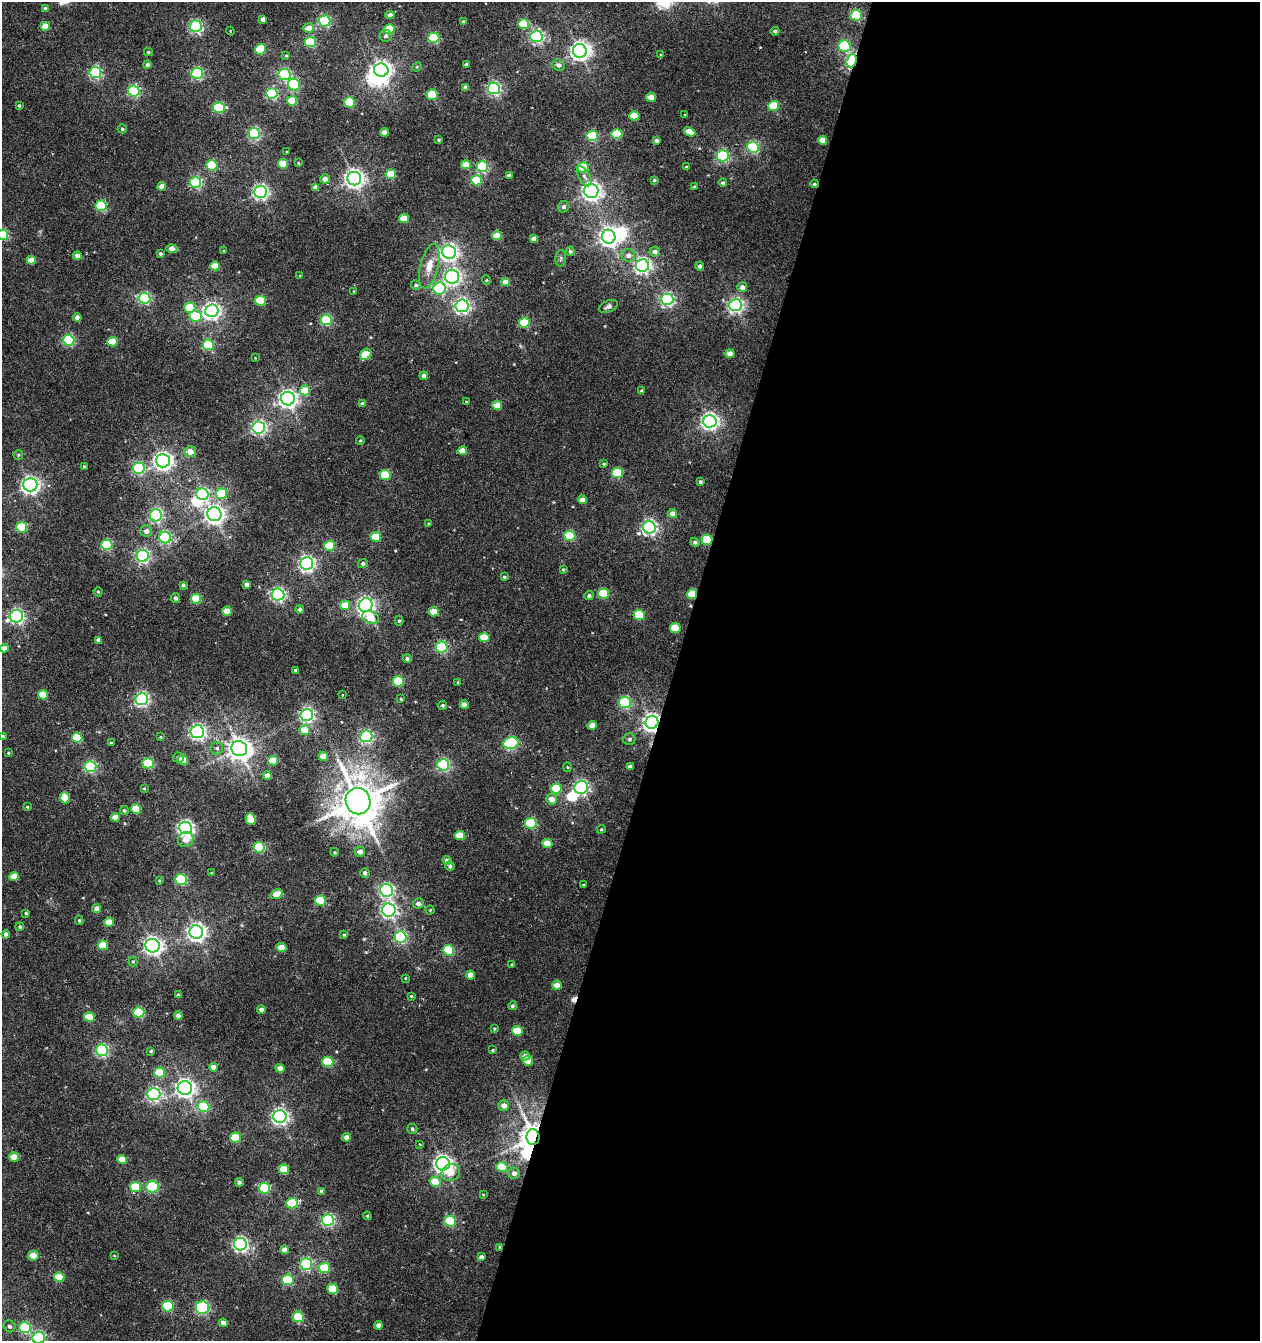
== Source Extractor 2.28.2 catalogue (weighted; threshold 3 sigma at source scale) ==
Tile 12 of 4 x 4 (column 4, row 3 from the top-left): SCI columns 4049-5306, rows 1341-2679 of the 5517 x 5361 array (HDU 1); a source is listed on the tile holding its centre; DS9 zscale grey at full resolution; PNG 1262 x 1343 px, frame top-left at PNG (2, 2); each listed source drawn as its Kron ellipse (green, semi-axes under 4 px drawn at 4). Shown black and unused: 47% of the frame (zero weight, under 5 of 10 exposures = <1% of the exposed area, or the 3 px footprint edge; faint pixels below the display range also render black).
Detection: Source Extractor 2.28.2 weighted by HDU 2 'WHT'; one run over the whole footprint, this tile lists its part. Background 0.00246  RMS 0.0021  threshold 0.00868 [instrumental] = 3 sigma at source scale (4.09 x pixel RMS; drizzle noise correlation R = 1.36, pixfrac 0.8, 0.0396/0.0396 arcsec/px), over >= 5 px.
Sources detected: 354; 6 inside a brighter object's white glare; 2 cosmic-ray / hot-pixel residue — neither listed nor drawn; the other 346 listed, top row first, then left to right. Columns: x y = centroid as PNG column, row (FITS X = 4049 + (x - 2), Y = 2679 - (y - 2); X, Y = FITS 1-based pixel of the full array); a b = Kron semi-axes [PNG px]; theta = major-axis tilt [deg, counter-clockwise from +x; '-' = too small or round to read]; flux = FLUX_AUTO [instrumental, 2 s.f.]
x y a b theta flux
45 8 4 4 - 0.23
390 15 4 4 - 1
856 15 6 5 - 16
263 19 4 3 - 0.78
325 21 6 5 - 25
463 21 4 3 - 0.3
523 24 5 5 - 8.2
45 26 4 4 - 3.5
196 26 6 5 - 33
309 28 5 5 - 2
389 29 5 5 - 7.2
230 31 4 4 - 0.16
775 31 4 4 - 0.46
386 36 6 6 - 0.59
536 36 6 6 - 39
434 38 5 5 - 16
311 42 5 5 - 15
844 46 6 5 - 19
260 49 5 5 - 8.2
580 51 7 6 - 98
148 52 4 4 - 0.3
661 55 4 3 - 0.17
286 56 3 3 - 0.18
852 61 7 5 71 38
147 64 4 4 - 0.53
466 64 4 3 - 0.42
559 65 6 5 - 0.9
417 67 5 4 - 0.22
381 70 7 6 - 92
95 72 5 5 - 27
197 73 5 5 - 26
285 75 6 5 - 25
294 85 6 5 - 16
466 87 4 4 - 0.83
494 88 6 5 - 42
134 91 5 5 - 27
272 93 6 5 - 22
432 95 6 5 - 7.7
651 97 5 4 - 2.2
292 101 5 4 - 4.8
350 102 5 5 - 10
19 105 4 3 - 0.24
774 106 5 5 - 9.9
219 108 6 5 - 14
685 114 3 2 - 0.15
634 116 5 4 - 5.6
122 129 4 4 - 0.26
385 132 4 4 - 1.9
690 132 6 4 -28 2.7
254 133 6 5 - 31
617 134 5 5 - 8.7
592 136 6 5 - 14
439 140 3 3 - 0.28
656 140 4 3 - 0.67
822 140 4 4 - 2.7
753 147 6 5 - 23
287 152 3 2 - 0.16
723 156 6 5 - 27
298 163 3 3 - 0.16
283 164 5 4 - 5.5
212 165 5 5 - 15
466 165 5 4 - 3.6
482 167 6 5 - 22
686 167 3 3 - 0.23
583 168 5 5 - 6
391 174 5 4 - 5.4
509 175 4 3 - 0.66
584 176 11 5 -60 0.72
325 179 4 4 - 1.3
354 179 7 7 - 100
476 180 5 5 - 9.9
654 180 3 3 - 0.38
195 182 6 5 - 28
723 183 4 4 - 0.37
814 184 4 4 - 0.34
162 186 4 4 - 1.8
315 187 4 4 - 0.83
694 187 3 3 - 0.25
591 191 7 7 - 92
261 192 6 6 - 57
101 206 5 5 - 16
564 207 6 5 - 0.51
404 219 5 4 - 4.3
3 235 5 5 - 15
497 236 5 4 - 3.3
609 237 7 6 - 110
534 239 4 4 - 1.7
172 249 5 4 - 1.7
224 251 4 3 - 0.22
570 251 5 4 - 0.51
449 252 7 7 - 73
655 252 5 5 - 1.1
160 254 3 3 - 0.35
628 255 7 6 - 1.1
77 256 4 4 - 1.3
561 258 8 5 84 0.38
31 260 4 4 - 2.2
642 265 6 6 - 60
215 266 5 4 - 3.4
429 266 22 9 76 3.2
700 266 4 4 - 0.59
300 276 4 3 - 0.16
452 277 7 7 - 52
486 280 4 4 - 0.21
505 282 4 4 - 2.1
416 285 5 4 - 0.41
742 287 5 5 - 1.1
439 289 6 6 - 20
354 291 3 3 - 0.16
145 298 6 5 - 26
667 299 6 5 - 42
260 301 5 5 - 9.8
735 305 6 6 - 58
462 306 6 6 - 55
608 306 10 6 24 0.72
190 308 5 5 - 6.7
212 311 7 6 - 83
195 316 6 5 - 8.9
77 317 4 4 - 0.86
326 320 5 5 - 19
524 322 5 5 - 10
69 340 5 5 - 21
112 342 5 5 - 5.4
208 345 5 5 - 14
366 354 6 5 - 5.5
730 354 4 4 - 1.7
255 358 3 3 - 0.12
424 376 4 4 - 0.93
305 390 5 5 - 3.9
642 391 3 3 - 0.37
288 399 7 6 - 90
466 401 4 3 - 0.19
362 404 4 4 - 0.69
497 405 5 4 - 3.3
710 421 6 6 - 77
259 427 6 6 - 46
360 441 4 3 - 0.17
462 451 4 4 - 2.4
190 452 6 5 - 2
18 455 5 4 - 0.25
163 461 7 6 - 95
604 464 3 3 - 0.25
84 467 4 3 - 0.26
139 468 6 5 - 19
617 473 5 5 - 11
385 475 5 5 - 9.3
700 482 3 3 - 0.42
30 485 7 7 - 83
202 494 6 6 - 28
221 494 5 5 - 9.1
582 500 4 4 - 1.6
214 514 7 7 - 100
672 514 5 4 - 1.4
156 515 6 6 - 34
428 524 4 3 - 0.26
22 527 5 5 - 11
649 527 6 6 - 56
146 531 6 6 - 0.98
570 536 5 5 - 11
165 537 6 6 - 25
376 537 5 5 - 5.9
707 540 5 5 - 10
695 542 5 4 - 0.58
107 545 5 5 - 16
329 546 5 5 - 7.3
143 556 6 6 - 38
307 564 6 6 - 60
363 564 5 4 - 0.55
563 569 4 4 - 0.2
504 577 4 3 - 0.32
247 584 4 4 - 0.82
183 585 4 3 - 0.42
98 592 5 4 - 0.26
603 593 5 5 - 11
278 594 6 6 - 40
692 594 5 5 - 6.8
589 595 5 4 - 0.45
175 598 5 4 - 0.52
196 599 5 5 - 7.7
345 605 5 5 - 3.4
366 605 7 6 - 78
299 609 4 4 - 0.48
227 611 5 4 - 3.5
434 612 5 4 - 3.7
639 615 5 5 - 9.2
16 616 7 6 - 45
371 618 8 6 -22 3.7
399 621 5 4 - 0.29
675 628 5 5 - 5.3
484 637 5 4 - 5.5
98 640 4 4 - 0.8
442 647 6 5 - 23
4 648 4 4 - 1.5
407 659 4 4 - 0.5
295 670 3 3 - 0.24
398 681 5 5 - 14
458 682 4 3 - 0.19
43 695 5 5 - 5.5
343 695 3 3 - 0.27
142 699 6 6 - 44
401 699 3 2 - 0.17
625 703 6 5 - 21
442 705 5 5 - 0.41
464 705 4 4 - 1.5
307 715 6 6 - 46
652 722 6 6 - 97
592 725 4 4 - 2
305 730 5 5 - 3
197 732 7 6 - 56
366 736 6 6 - 36
2 737 4 4 - 0.38
77 737 5 5 - 7.3
160 737 3 3 - 0.18
629 739 6 6 - 0.45
111 743 3 3 - 0.3
511 743 8 5 12 27
217 748 6 6 - 0.49
239 749 8 7 - 190
8 753 3 3 - 0.19
323 756 5 4 - 2.1
178 758 5 5 - 0.55
183 760 5 4 - 3
273 761 5 4 - 4.3
148 763 5 5 - 13
443 765 6 5 - 32
90 767 6 5 - 25
567 767 5 3 - 0.18
630 767 4 4 - 0.77
267 776 4 4 - 1.5
581 787 7 6 - 49
144 788 4 3 - 0.2
556 788 5 5 - 7
65 798 5 5 - 3.9
552 799 5 5 - 1.7
358 801 13 12 - 680
27 807 3 3 - 0.2
136 809 5 5 - 7.2
124 810 4 4 - 0.34
115 817 4 4 - 2.2
250 819 6 5 - 4.4
531 823 6 5 - 17
185 828 6 6 - 63
601 829 4 4 - 0.21
460 836 5 4 - 4.8
186 840 8 7 - 2
547 844 5 4 - 3.7
259 847 5 5 - 14
334 852 4 3 - 0.17
360 852 5 5 - 1.1
447 860 4 4 - 0.85
450 866 5 4 - 0.48
211 873 4 4 - 0.15
365 873 5 4 - 0.63
14 876 5 4 - 3
181 879 5 5 - 16
159 881 4 3 - 0.2
583 885 3 2 - 0.16
386 890 6 6 - 39
277 894 6 4 20 2.9
320 900 5 5 - 11
418 904 5 5 - 0.85
96 908 4 4 - 1.2
389 910 7 6 - 58
430 910 4 4 - 0.22
26 913 4 3 - 0.24
79 920 5 4 - 0.26
109 922 5 4 - 2.7
20 927 4 4 - 0.33
196 932 7 7 - 90
6 934 4 4 - 0.53
344 935 4 3 - 0.2
401 937 6 6 - 25
103 945 5 5 - 5.8
153 946 7 7 - 91
281 948 5 4 - 3
449 950 5 5 - 12
133 961 5 4 - 0.24
512 965 3 3 - 0.28
470 975 4 4 - 1.8
405 978 3 3 - 0.16
557 985 5 4 - 2
178 995 4 3 - 0.28
411 996 4 4 - 0.22
512 1006 4 4 - 0.42
261 1010 4 4 - 1
139 1012 5 5 - 13
178 1016 4 4 - 0.96
89 1017 5 5 - 4.3
494 1029 4 3 - 0.2
517 1031 5 5 - 5.2
102 1050 6 6 - 31
493 1050 3 3 - 0.22
151 1051 4 3 - 0.26
525 1056 5 4 - 1.2
528 1061 5 4 - 3.9
328 1062 5 5 - 11
213 1067 4 4 - 1.3
280 1068 4 4 - 1.4
160 1073 5 5 - 6.9
185 1088 7 7 - 94
154 1094 6 6 - 40
504 1105 5 5 - 1.2
203 1107 6 5 - 14
280 1116 6 6 - 67
412 1129 5 5 - 0.29
347 1137 4 4 - 1.3
533 1137 8 6 -89 300
235 1138 5 5 - 9
420 1145 4 2 - 0.14
14 1157 5 4 - 3.2
122 1160 5 4 - 3.8
443 1164 7 6 - 90
502 1167 5 5 - 6.8
284 1169 5 5 - 6
451 1172 10 8 30 2.4
514 1173 6 5 - 1
239 1182 4 4 - 0.45
435 1182 5 5 - 4.5
135 1187 5 5 - 7.1
152 1187 6 5 - 20
264 1188 6 5 - 18
321 1191 4 3 - 0.31
483 1195 4 2 - 0.15
292 1203 6 5 - 14
367 1216 4 3 - 0.22
328 1220 6 6 - 33
450 1221 6 5 - 17
240 1244 6 6 - 54
499 1247 4 3 - 0.2
285 1250 4 4 - 2
33 1256 5 5 - 2.4
114 1256 4 2 - 0.14
481 1257 4 4 - 0.61
306 1264 6 5 - 28
324 1268 5 5 - 8.7
59 1277 5 5 - 6
288 1280 6 5 - 12
333 1289 5 5 - 5.5
168 1306 5 5 - 13
202 1307 6 6 - 24
298 1317 5 5 - 12
223 1323 4 4 - 0.94
378 1325 4 4 - 1.2
10 1326 6 5 - 0.54
25 1328 6 5 - 17
39 1338 6 6 - 26
Overlapping masked pixels (flux is a lower limit): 6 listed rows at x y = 852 61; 814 184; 707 540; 692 594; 652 722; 533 1137
Isophote crosses this tile's border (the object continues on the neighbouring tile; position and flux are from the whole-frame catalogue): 3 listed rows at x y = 3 235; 2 737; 39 1338